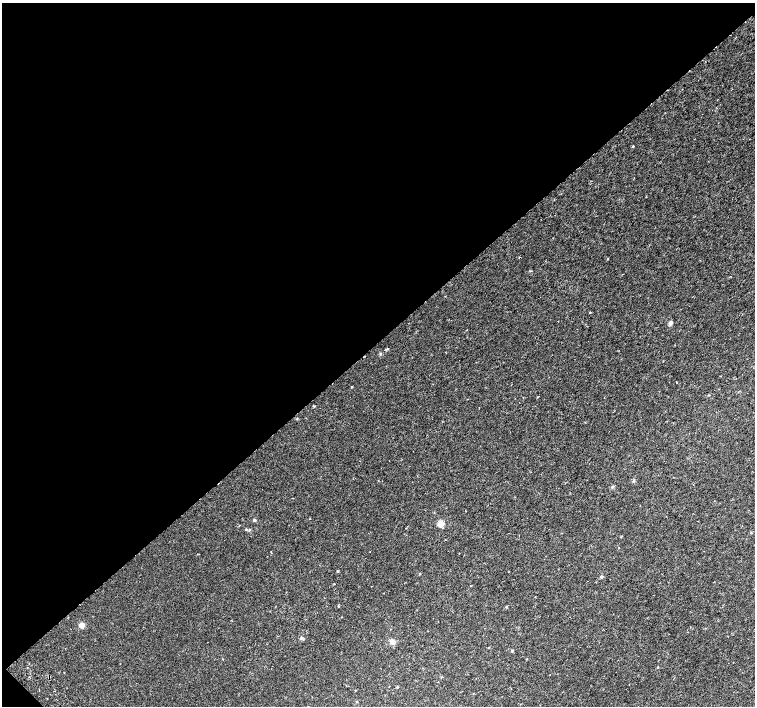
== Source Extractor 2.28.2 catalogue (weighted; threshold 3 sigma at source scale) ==
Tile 5 of 4 x 4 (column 1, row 2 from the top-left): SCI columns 51-1556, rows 3071-4478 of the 6116 x 6079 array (HDU 1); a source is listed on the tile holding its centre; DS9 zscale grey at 2 x 2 block average (1 PNG px = mean of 2 x 2 image px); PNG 757 x 708 px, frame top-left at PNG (2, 3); no overlay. Shown black and unused: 48% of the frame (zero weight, under 2 of 3 exposures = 3% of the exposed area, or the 3 px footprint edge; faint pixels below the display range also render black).
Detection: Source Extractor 2.28.2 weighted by HDU 2 'WHT'; one run over the whole footprint, this tile lists its part. Background 0.00214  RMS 0.0025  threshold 0.0111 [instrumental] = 3 sigma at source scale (4.5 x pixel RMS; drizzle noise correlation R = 1.50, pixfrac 1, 0.0396/0.0396 arcsec/px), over >= 5 px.
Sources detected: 29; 2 cosmic-ray / hot-pixel residue — not listed; the other 27 listed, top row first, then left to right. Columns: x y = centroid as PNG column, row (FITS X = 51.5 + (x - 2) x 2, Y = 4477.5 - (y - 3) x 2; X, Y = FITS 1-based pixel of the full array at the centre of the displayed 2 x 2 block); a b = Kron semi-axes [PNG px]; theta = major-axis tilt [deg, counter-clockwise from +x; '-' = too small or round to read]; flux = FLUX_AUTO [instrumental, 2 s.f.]
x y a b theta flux
608 259 2 2 - 0.25
530 271 3 2 - 0.33
590 312 3 2 - 0.35
670 323 5 4 - 1.5
388 349 2 2 - 0.47
380 354 3 3 - 0.45
676 382 2 2 - 0.6
351 387 2 2 - 0.36
709 395 3 2 - 0.29
314 406 3 3 - 0.41
297 418 3 2 - 0.3
634 481 3 2 - 0.43
612 487 4 3 - 0.78
254 520 2 2 - 1.8
441 524 3 3 - 20
246 529 3 3 - 0.79
337 571 3 3 - 0.47
601 577 4 4 - 0.84
334 584 2 2 - 0.19
338 606 2 2 - 0.6
82 625 6 5 - 2.8
302 638 4 4 - 0.83
392 642 6 6 - 2.3
512 651 3 3 - 0.55
658 667 3 2 - 0.44
397 687 3 2 - 0.33
356 702 3 2 - 0.35
Diffuse or blended objects may show on this block-average render without a row.